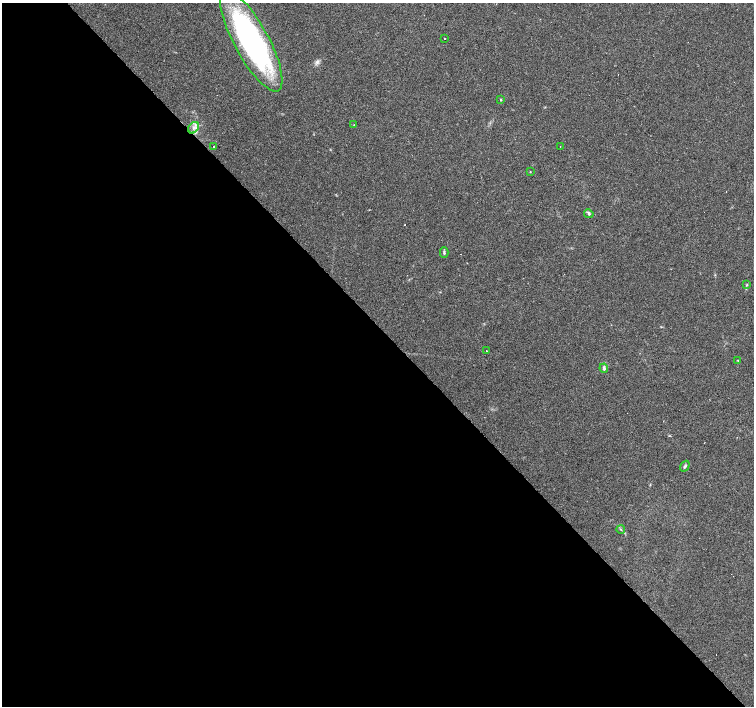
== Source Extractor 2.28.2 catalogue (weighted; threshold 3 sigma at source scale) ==
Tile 9 of 4 x 4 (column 1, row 3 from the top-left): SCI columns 1-1504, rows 1617-3023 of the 6014 x 5982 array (HDU 1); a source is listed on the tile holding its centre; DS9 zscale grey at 2 x 2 block average (1 PNG px = mean of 2 x 2 image px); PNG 756 x 708 px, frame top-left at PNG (2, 3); each listed source drawn as its Kron ellipse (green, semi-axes under 4 px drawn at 4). Shown black and unused: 54% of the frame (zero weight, under 3 of 4 exposures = <1% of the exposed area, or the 3 px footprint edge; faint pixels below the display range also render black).
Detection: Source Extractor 2.28.2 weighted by HDU 2 'WHT'; one run over the whole footprint, this tile lists its part. Background 0.0896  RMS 0.0057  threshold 0.0256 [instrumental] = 3 sigma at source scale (4.5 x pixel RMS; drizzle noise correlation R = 1.50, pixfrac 1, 0.0396/0.0396 arcsec/px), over >= 5 px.
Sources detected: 20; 3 cosmic-ray / hot-pixel residue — neither listed nor drawn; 1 inside a brighter listed object's ellipse — not listed separately; the other 16 listed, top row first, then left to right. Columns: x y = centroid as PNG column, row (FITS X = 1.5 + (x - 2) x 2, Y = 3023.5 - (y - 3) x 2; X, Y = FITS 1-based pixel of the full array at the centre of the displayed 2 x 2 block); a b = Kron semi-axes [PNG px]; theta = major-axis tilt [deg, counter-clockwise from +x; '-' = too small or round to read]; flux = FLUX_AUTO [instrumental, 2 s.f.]
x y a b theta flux
445 38 2 2 - 1.6
251 41 57 17 -61 350
500 100 4 2 - 0.86
354 125 2 2 - 0.72
194 128 6 4 51 6.1
213 146 2 2 - 1.7
560 146 2 2 - 1
530 172 2 2 - 0.77
589 214 5 3 - 1.8
444 253 5 3 - 1.9
747 285 3 3 - 1.2
486 351 2 2 - 0.94
738 360 3 3 - 0.83
604 368 5 3 - 3.6
685 466 6 2 55 2.5
621 529 4 2 - 1.2
Diffuse or blended objects may show on this block-average render without a row.